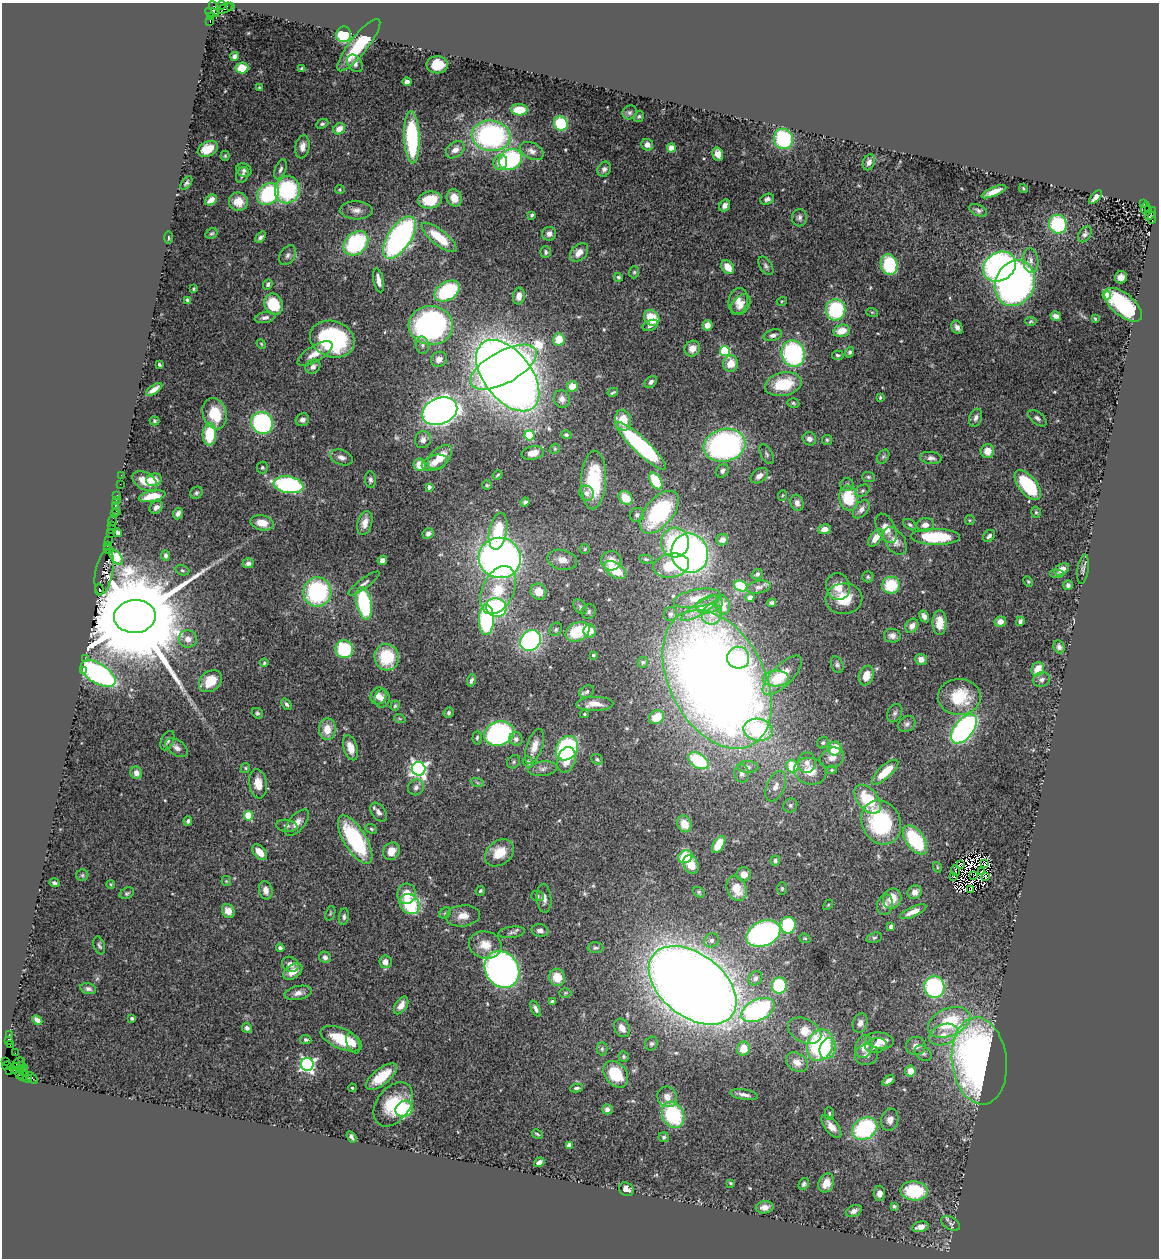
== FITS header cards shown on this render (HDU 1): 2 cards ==
NAXIS1  =                 1157
NAXIS2  =                 1256

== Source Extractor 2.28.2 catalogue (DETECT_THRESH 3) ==
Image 1157 x 1256 px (HDU 1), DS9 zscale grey, 1 PNG px = 1 image px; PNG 1161 x 1260 px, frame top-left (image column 1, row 1256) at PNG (2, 3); each listed source drawn as its Kron ellipse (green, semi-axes under 4 px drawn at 4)
Background 1.69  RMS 0.057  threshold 0.172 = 3 sigma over >= 5 px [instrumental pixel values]
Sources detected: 535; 5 with non-positive FLUX_AUTO (blend fragments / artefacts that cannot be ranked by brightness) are neither listed nor drawn; of the other 530, the 500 brightest by FLUX_AUTO listed and drawn (30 fainter detections omitted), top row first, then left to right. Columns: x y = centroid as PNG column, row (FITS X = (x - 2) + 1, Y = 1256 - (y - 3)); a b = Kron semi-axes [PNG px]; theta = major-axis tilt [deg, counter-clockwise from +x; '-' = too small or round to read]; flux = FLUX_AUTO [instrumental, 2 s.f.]
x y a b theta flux
221 5 5 3 - 200
231 7 3 2 - 68
214 8 8 3 -66 320
225 8 8 4 26 620
212 12 7 2 -19 48
210 17 3 3 - 46
210 22 4 2 - 600
344 34 8 7 - 200
359 45 32 9 52 220
234 56 4 4 - 11
355 63 9 7 -54 17
437 65 10 8 -1 97
242 68 6 5 - 71
302 69 4 3 - 6.1
407 82 4 4 - 24
259 87 3 3 - 3.9
519 110 8 5 -3 86
630 112 7 6 - 9.5
639 116 6 4 56 6.2
322 124 6 4 24 8.4
561 124 7 6 - 180
339 129 6 5 - 44
491 136 19 15 -7 830
412 137 26 8 -87 380
783 139 10 9 - 280
647 145 6 5 - 24
302 147 12 7 80 26
671 148 4 4 - 99
208 149 10 7 28 71
455 150 10 7 38 29
532 151 12 8 -26 23
718 154 7 5 -75 30
225 156 5 4 - 4.8
510 160 12 9 33 430
500 162 7 6 - 46
869 162 8 6 66 17
280 169 10 5 69 13
604 169 8 6 60 13
244 170 8 6 -25 12
242 175 8 6 67 17
186 183 8 4 54 7.7
1023 188 5 3 - 4
287 190 14 12 69 380
340 190 5 4 - 4.3
994 192 13 4 23 34
268 194 12 9 48 310
1096 197 8 3 47 26
454 198 9 7 -66 54
767 199 7 5 24 13
211 200 6 4 36 34
430 200 12 8 8 140
238 202 9 9 - 54
1143 204 3 2 - 270
725 206 6 5 - 19
1145 208 6 3 73 510
1149 209 3 2 - 170
356 210 16 9 -2 28
978 210 9 5 -23 10
1151 214 7 2 56 250
532 215 4 3 - 7
799 218 8 7 - 14
1152 218 5 3 - 490
1058 224 9 8 - 270
212 234 6 5 - 6.2
549 234 7 6 - 20
1085 234 9 5 59 11
260 237 6 4 48 10
439 237 21 7 -39 120
168 238 6 3 -89 4.5
399 238 24 11 56 1100
356 243 14 10 43 370
546 252 6 5 - 9.5
579 253 11 7 46 36
288 255 10 7 57 15
1031 260 12 7 -81 21
889 265 10 8 -76 220
766 266 10 6 -57 12
728 267 7 5 -52 50
999 267 17 14 32 790
634 272 6 5 - 6.5
618 277 4 4 - 6
1121 277 6 6 - 23
378 280 12 5 -79 33
1015 283 23 19 67 2000
268 284 5 4 - 9.9
194 289 3 3 - 4.3
447 291 14 9 32 330
1107 295 4 4 - 55
519 296 8 6 80 27
187 300 4 3 - 6.4
738 301 13 9 76 33
782 301 5 3 - 3.8
274 304 11 9 -67 150
741 305 12 8 48 35
1123 305 23 11 -40 350
836 310 10 9 - 320
872 312 6 3 -18 5
1056 316 5 4 - 15
265 318 10 5 11 14
652 318 8 7 - 100
1095 319 3 2 - 4
1031 321 6 4 3 5.2
431 325 22 19 -1 980
650 325 8 5 24 14
707 325 5 5 - 24
957 327 7 5 -62 17
842 331 8 6 14 59
773 335 9 5 16 15
332 339 23 18 -19 520
559 339 6 5 - 79
261 344 5 4 - 4.3
422 345 8 6 -79 13
692 348 8 7 - 38
725 351 5 5 - 340
850 352 5 4 - 9.2
315 354 20 8 31 49
793 354 13 11 -74 530
838 355 6 5 - 7.5
439 359 8 7 - 25
159 364 4 3 - 6.6
731 364 8 7 - 61
313 367 8 6 39 18
504 367 37 16 28 3300
508 376 41 24 -52 6100
651 382 7 5 41 13
783 384 18 11 12 160
572 386 6 5 - 65
154 389 9 4 34 29
613 392 5 3 - 5.8
880 397 4 3 - 5.1
562 399 9 8 - 23
793 403 6 4 -18 5.9
440 411 18 13 23 2700
215 414 16 11 -72 120
976 418 9 6 70 16
1037 418 11 6 -39 14
302 420 7 6 - 18
623 420 10 8 -79 84
154 421 5 4 - 6.9
262 423 11 10 - 550
209 434 11 6 87 160
529 435 5 5 - 170
566 435 5 4 - 8.4
809 439 7 6 - 19
423 440 8 8 - 20
827 440 5 5 - 5.6
725 445 21 16 14 1000
641 446 33 7 -43 580
555 449 5 4 - 4.9
987 451 7 6 - 43
533 453 11 6 10 36
767 454 11 5 -62 9.5
341 457 12 7 -20 22
440 457 15 9 45 66
883 457 8 5 53 7.7
931 458 11 6 -6 16
434 463 13 8 17 26
420 465 6 6 - 49
262 467 6 5 - 6.7
722 471 7 6 - 12
121 475 2 2 - 20
498 475 5 3 - 4.7
759 476 10 6 36 25
868 477 6 5 - 6.6
154 480 8 6 14 44
370 480 8 5 -85 12
594 480 29 12 88 210
145 481 13 8 -30 69
656 481 9 5 -59 160
120 484 2 2 - 22
288 485 15 8 -10 580
487 485 4 4 - 5.2
847 485 6 6 - 9.1
1028 485 17 9 -51 270
429 487 4 3 - 21
862 491 8 5 30 8.6
196 493 6 5 - 8.4
587 493 8 7 - 18
117 495 3 2 - 130
782 495 5 3 - 4.3
152 496 13 5 12 80
626 498 8 6 -44 81
849 498 12 9 -80 160
116 501 3 2 - 48
525 502 4 4 - 9.1
797 503 8 6 -75 19
115 505 3 2 - 200
156 507 7 5 40 19
861 509 10 6 50 23
116 511 2 2 - 38
659 512 25 14 50 430
1036 512 6 4 -73 6.8
178 513 6 4 67 12
114 514 3 2 - 27
637 515 7 6 - 11
113 520 5 3 - 200
970 520 5 4 - 4.7
262 523 12 7 -12 54
365 523 12 7 75 31
112 525 2 2 - 120
910 525 7 4 -33 7.7
925 525 9 7 10 28
886 528 16 9 -64 46
111 529 3 2 - 200
824 529 6 5 - 32
498 531 19 9 79 130
110 533 2 2 - 120
118 533 4 4 - 15
428 533 6 5 - 13
989 536 7 5 49 11
935 537 24 8 -1 220
876 538 10 5 54 39
722 540 6 5 - 30
108 541 3 2 - 110
895 541 15 9 -56 38
675 543 15 14 - 270
107 546 3 2 - 110
109 549 5 3 - 250
585 549 5 4 - 4.6
690 553 20 18 -70 1500
166 555 5 4 - 13
116 557 9 5 -49 240
500 558 21 20 - 2000
646 559 7 4 -9 6.6
382 560 5 4 - 19
562 560 15 10 -13 36
611 561 10 9 - 43
248 563 5 5 - 13
671 566 18 12 10 190
1062 569 8 5 36 26
1083 569 15 5 81 12
182 570 7 5 -18 7.2
615 570 12 7 -34 120
104 572 22 9 79 2000
757 574 6 5 - 10
1057 574 7 4 0 7.6
868 577 5 5 - 6.2
1028 581 6 4 -63 4.4
364 583 19 5 36 17
891 585 9 8 - 140
1068 585 5 4 - 11
741 586 7 5 -19 180
838 586 13 12 - 61
759 587 12 6 10 16
99 590 6 3 -80 260
498 590 25 16 65 110
317 592 14 14 - 470
538 592 8 7 - 49
750 597 4 4 - 20
697 598 23 9 11 56
844 599 18 15 4 110
364 603 16 7 -78 340
772 603 4 4 - 9.4
709 604 14 8 16 32
722 605 10 7 -76 38
580 607 8 5 -50 10
496 608 10 9 - 390
700 608 22 6 32 38
589 612 8 7 - 9.7
670 614 7 6 - 9
712 614 10 10 - 35
135 616 21 16 4 150000
924 616 6 4 -59 15
486 620 15 7 88 450
1020 621 5 4 - 9.8
1000 622 6 5 - 21
939 623 12 7 90 53
912 626 7 6 - 22
556 629 7 5 58 7.6
590 631 6 6 - 51
577 632 13 9 27 160
892 636 8 7 - 23
188 639 9 8 - 29
531 640 11 9 42 700
1059 647 7 5 -64 11
344 649 9 8 - 230
593 655 3 3 - 9.2
387 657 13 12 - 180
85 658 2 2 - 92
738 658 11 11 - 150
921 659 6 5 - 24
643 662 5 5 - 6.9
264 663 4 3 - 4.3
837 665 8 6 -68 11
1038 669 7 6 - 64
83 670 2 2 - 51
98 674 19 10 -32 880
782 675 26 10 45 120
866 676 10 7 71 50
776 678 13 8 2 49
717 679 74 47 -62 5900
471 680 6 4 70 11
1042 680 8 7 - 15
210 681 13 9 40 89
587 692 8 5 28 11
378 696 9 7 52 25
959 697 21 18 1 160
382 698 9 7 79 23
286 704 6 4 -55 9.2
595 704 18 7 1 48
395 706 5 4 - 6
257 713 6 5 - 7.5
449 713 5 5 - 8.1
895 713 10 7 62 12
584 714 5 4 - 6.1
656 717 8 6 32 64
400 719 6 3 -19 4.2
907 724 9 7 37 13
327 729 11 8 88 56
964 729 17 9 51 1100
758 730 14 11 -11 380
499 734 15 12 19 760
477 738 7 4 86 7.3
516 739 7 6 - 14
167 741 10 6 65 14
823 743 6 5 - 6.9
534 746 18 8 71 47
177 748 12 7 -34 19
350 748 13 7 -72 42
567 748 13 10 58 450
835 749 7 6 - 93
832 758 12 10 25 31
597 759 6 5 - 7
566 760 13 9 73 54
698 761 11 7 -32 230
514 762 7 6 - 7.4
528 762 6 5 - 12
807 763 10 9 - 23
792 766 6 6 - 110
748 767 10 6 -1 15
245 768 5 4 - 5.2
419 769 7 6 - 1500
543 769 14 7 7 20
832 770 5 4 - 5.6
810 771 16 13 -16 72
885 772 17 6 42 93
136 773 6 5 - 26
742 773 9 7 -80 17
477 782 7 4 -21 6.4
258 784 15 9 -81 51
776 786 16 8 66 31
416 787 8 7 - 15
868 799 17 10 -50 160
790 805 7 6 - 11
379 812 10 6 -54 21
248 816 4 4 - 180
188 821 5 4 - 10
881 822 23 19 -63 390
297 823 16 8 49 35
684 824 8 7 - 52
287 826 11 6 -8 13
371 829 6 4 -23 6.3
355 840 27 11 -59 350
915 840 16 9 -55 270
719 844 9 5 58 96
391 851 9 8 - 42
260 852 9 6 -48 48
499 853 16 12 38 86
685 857 7 6 - 150
775 861 5 5 - 8.8
985 863 3 3 - 4
961 864 3 2 - 5.7
691 865 10 7 -62 54
937 867 5 3 - 4
955 871 5 2 - 5.1
981 871 4 2 - 5.7
744 874 7 7 - 34
82 875 6 6 - 6.6
954 876 3 2 - 5.3
973 876 4 2 - 9.4
985 877 3 2 - 5.4
226 881 5 5 - 4.5
54 883 5 3 - 8.6
111 884 4 3 - 4.5
737 888 13 9 -68 84
782 889 6 5 - 6
971 889 3 2 - 6
266 890 9 6 -77 27
480 891 5 4 - 6.7
699 892 6 4 -35 6.8
915 892 7 6 - 22
127 893 7 5 27 7.3
407 894 10 9 - 57
537 896 6 5 - 7.4
544 898 14 7 -85 22
892 899 10 9 - 50
410 904 11 9 -46 230
828 905 6 3 46 4.4
885 905 10 8 77 20
228 911 7 6 - 35
913 912 14 5 24 35
330 913 8 4 70 6.7
445 913 6 5 - 6.1
463 916 17 10 7 41
344 917 8 5 84 10
788 925 8 7 - 280
891 926 4 3 - 18
540 930 8 6 -12 16
512 932 13 5 9 13
763 934 18 12 24 1000
805 938 6 4 -20 5.2
874 938 8 5 17 7.2
711 940 7 7 - 14
99 945 9 5 -73 8.8
485 945 16 13 -14 61
280 948 4 4 - 13
595 948 8 5 2 9.6
325 957 6 5 - 13
385 962 6 6 - 26
290 964 9 7 -30 24
502 969 19 16 -55 1900
293 972 11 6 34 44
557 977 9 8 - 67
755 978 7 6 - 17
693 985 50 31 -38 10000
779 986 8 7 - 290
934 987 11 10 - 410
88 989 8 5 -15 12
298 993 14 7 11 25
565 993 6 5 - 5.6
552 1002 4 3 - 23
401 1005 10 6 58 32
536 1009 8 4 -65 14
758 1010 18 10 26 620
132 1018 3 3 - 6.6
37 1020 6 4 -44 20
949 1022 22 14 23 240
860 1023 10 7 72 18
247 1028 5 4 - 10
622 1028 10 7 -60 31
805 1031 18 11 -27 83
9 1034 3 2 - 62
944 1034 15 10 22 48
341 1039 22 10 -23 140
306 1040 5 4 - 7.9
880 1040 14 8 -7 46
8 1041 4 3 - 110
353 1043 11 6 -65 24
651 1044 7 6 - 8.8
10 1045 2 2 - 78
820 1045 16 12 70 460
864 1046 11 8 75 45
876 1046 11 7 11 32
916 1046 10 9 - 25
602 1049 6 5 - 7.8
743 1049 7 6 - 56
828 1049 10 8 76 67
15 1053 2 2 - 67
923 1053 9 6 -38 12
866 1055 11 10 - 22
624 1057 5 5 - 6.9
5 1061 4 2 - 38
979 1061 44 27 -83 2100
19 1062 6 3 34 230
797 1062 11 9 -33 38
307 1064 6 6 - 1100
22 1065 3 2 - 200
7 1066 4 2 - 45
16 1067 4 3 - 150
24 1068 2 2 - 100
9 1070 2 2 - 27
14 1070 4 2 - 46
19 1070 4 3 - 120
910 1071 5 5 - 40
23 1072 2 2 - 60
20 1074 3 2 - 92
616 1074 14 10 -52 140
23 1076 6 2 30 160
381 1077 19 8 38 110
32 1078 7 3 -45 360
27 1079 5 3 - 190
888 1080 7 4 35 16
352 1088 4 3 - 4.3
577 1088 6 3 8 7.7
744 1095 14 5 -9 20
667 1097 10 9 - 33
393 1104 25 16 53 170
404 1109 9 8 - 320
607 1109 5 5 - 15
829 1113 6 4 -90 5.9
673 1115 13 10 -63 310
890 1120 11 8 75 27
831 1126 13 6 -51 34
865 1128 13 10 32 410
537 1134 6 3 -26 5.3
351 1137 6 3 -58 11
664 1137 5 5 - 8.1
569 1145 4 4 - 32
539 1162 5 4 - 17
730 1183 4 2 - 4.4
826 1183 10 7 66 47
804 1184 6 5 - 8.1
626 1189 7 6 - 26
914 1191 14 9 -4 190
879 1193 8 5 -90 21
894 1206 4 3 - 6
764 1207 9 6 4 24
854 1211 8 5 25 15
951 1223 10 6 -30 11
920 1227 8 5 14 30
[30 fainter detections neither listed nor drawn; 5 non-positive-flux detections neither listed nor drawn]